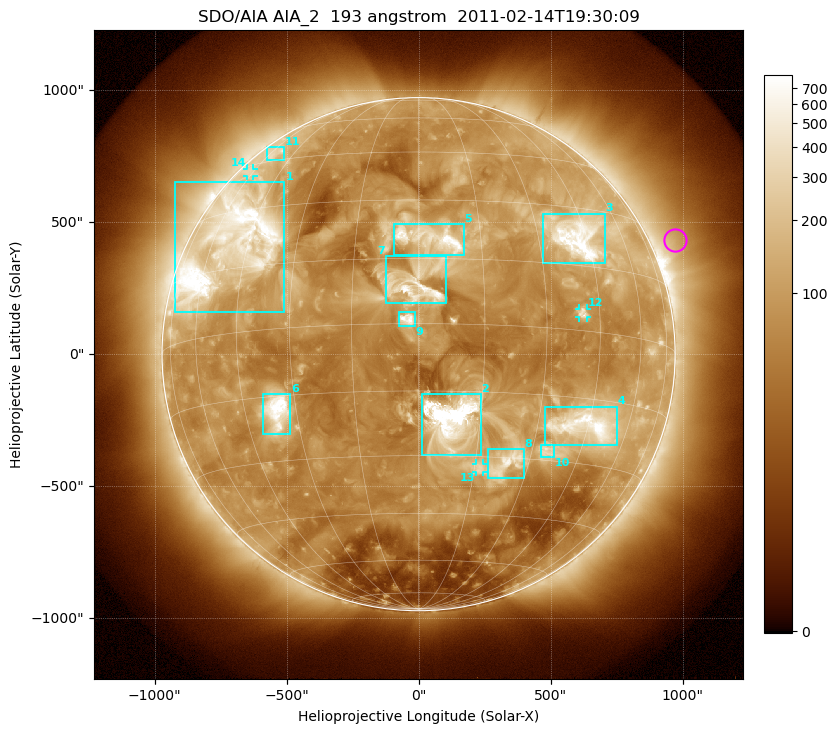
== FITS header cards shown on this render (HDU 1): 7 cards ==
TELESCOP= 'SDO/AIA'
INSTRUME= 'AIA_2'
WAVELNTH=                  193
WAVEUNIT= 'angstrom'
DATE-OBS= '2011-02-14T19:30:09.86'
CTYPE1  = 'HPLN-TAN'
CTYPE2  = 'HPLT-TAN'

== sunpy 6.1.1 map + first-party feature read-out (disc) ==
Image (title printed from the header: SDO/AIA AIA_2  193 angstrom  2011-02-14T19:30:09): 1024 x 1024 px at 2.4 arcsec/px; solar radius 972 arcsec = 405 px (full disc in frame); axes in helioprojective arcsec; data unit not stated in the header (colour bar unlabelled)
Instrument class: DISC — disc imager (sunpy class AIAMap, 193 A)
Bright regions (active regions / flare kernels): reference = the median radial profile (limb darkening/brightening removed); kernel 9 px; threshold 5 sigma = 181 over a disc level ~74.2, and >= 1.15x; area >= 12 px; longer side >= 10 px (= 24 arcsec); searched inside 0.97 R_sun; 14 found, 14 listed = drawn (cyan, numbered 1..; 3 of them under ~33 arcsec drawn as corner ticks so the feature stays visible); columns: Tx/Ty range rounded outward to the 5 arcsec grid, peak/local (2 s.f.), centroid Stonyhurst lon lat
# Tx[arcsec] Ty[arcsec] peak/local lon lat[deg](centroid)
1 -925..-505 160..650 12 -51 +21
2 15..235 -385..-150 101 +8 -21
3 470..705 345..535 15 +42 +22
4 480..750 -345..-200 16 +44 -21
5 -95..170 375..495 11 +3 +20
6 -590..-485 -305..-150 12 -35 -18
7 -125..105 190..375 10 -1 +9
8 260..400 -470..-360 7.5 +24 -31
9 -75..-15 105..160 10 -2 +1
10 460..510 -390..-345 4.3 +34 -28
11 -575..-510 735..785 3.3 -56 +48
12 610..640 140..175 5.1 +40 +4
13 215..245 -450..-415 4.2 +16 -33
14 -650..-625 675..705 3.1 -62 +42
Off-limb structures (1.02-1.3 R_sun): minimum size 162 px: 5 found; the strongest spans PA ~275..320 deg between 1.02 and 1.3 R_sun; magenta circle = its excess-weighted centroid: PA ~295 deg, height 1.09 R_sun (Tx ~970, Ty ~435 arcsec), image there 2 x the reference